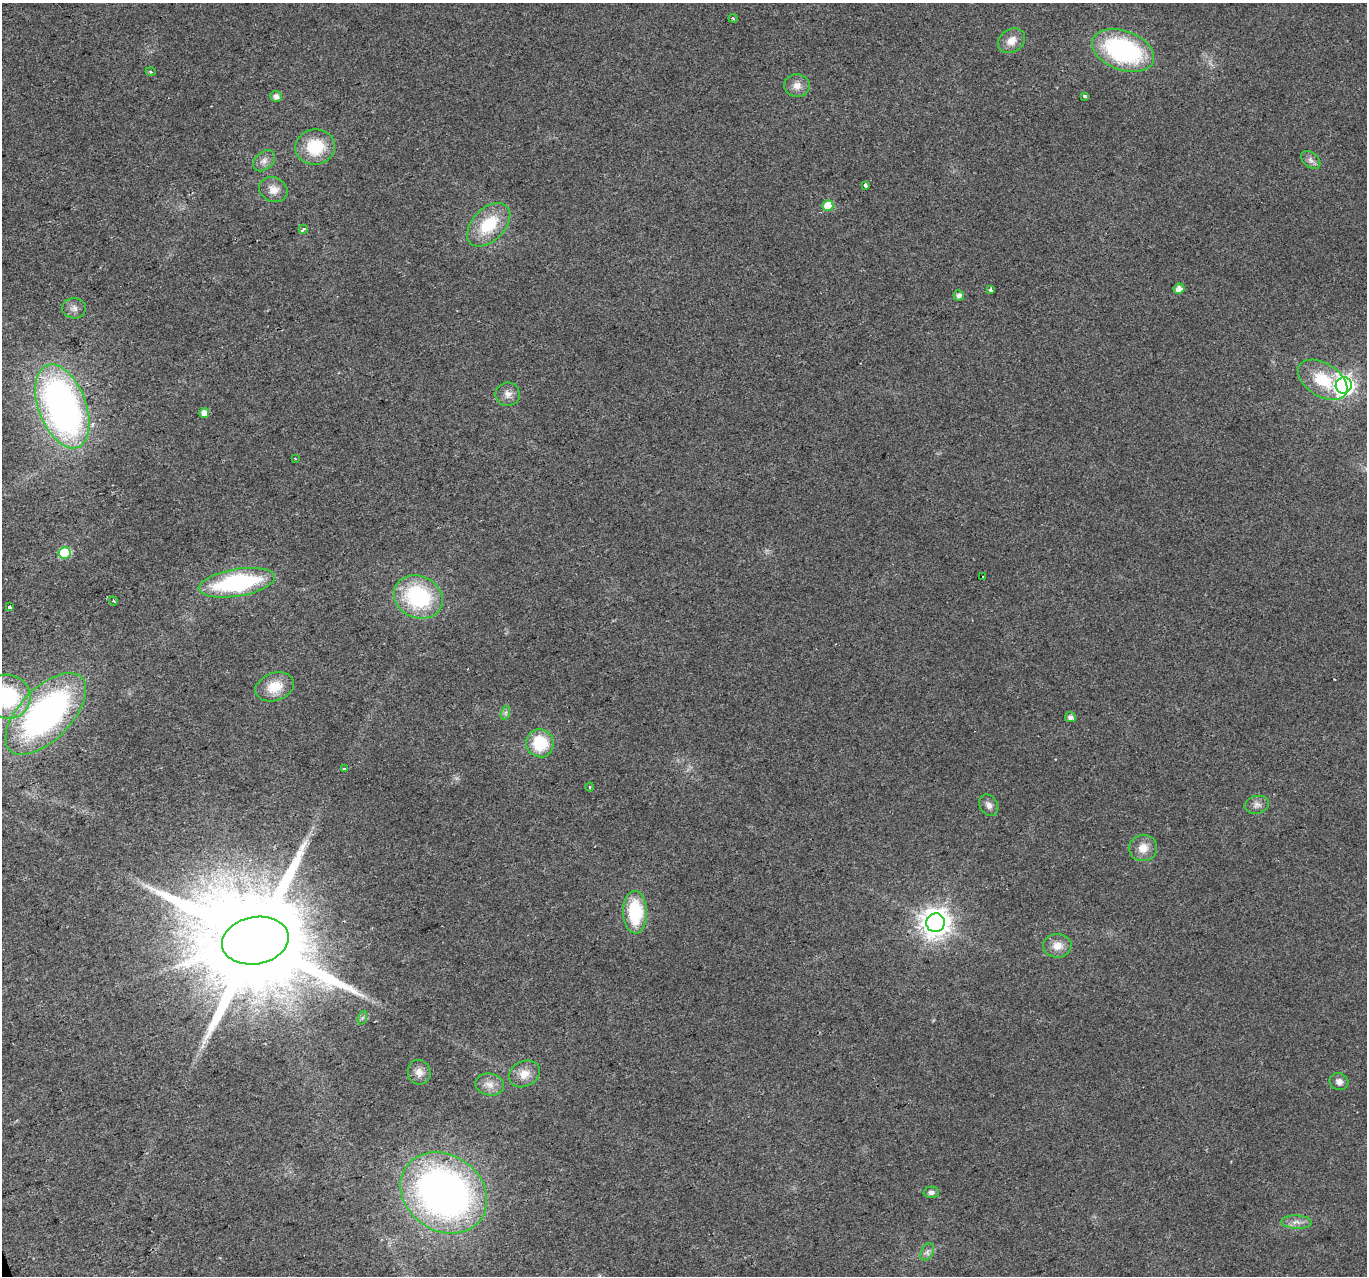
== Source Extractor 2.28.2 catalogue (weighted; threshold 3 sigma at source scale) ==
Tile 7 of 4 x 4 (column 3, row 2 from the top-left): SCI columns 2732-4096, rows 2675-3948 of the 5461 x 5294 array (HDU 1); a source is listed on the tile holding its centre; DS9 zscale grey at full resolution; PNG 1369 x 1278 px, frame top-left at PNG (2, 3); each listed source drawn as its Kron ellipse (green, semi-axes under 4 px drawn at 4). Shown black and unused: <1% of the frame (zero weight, under 2 of 3 exposures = <1% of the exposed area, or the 3 px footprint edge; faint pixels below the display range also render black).
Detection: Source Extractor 2.28.2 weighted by HDU 2 'WHT'; one run over the whole footprint, this tile lists its part. Background 0.0183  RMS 0.0061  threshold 0.0273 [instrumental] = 3 sigma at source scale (4.5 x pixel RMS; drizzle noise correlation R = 1.50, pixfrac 1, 0.0396/0.0396 arcsec/px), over >= 5 px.
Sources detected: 56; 1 cosmic-ray / hot-pixel residue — neither listed nor drawn; the other 55 listed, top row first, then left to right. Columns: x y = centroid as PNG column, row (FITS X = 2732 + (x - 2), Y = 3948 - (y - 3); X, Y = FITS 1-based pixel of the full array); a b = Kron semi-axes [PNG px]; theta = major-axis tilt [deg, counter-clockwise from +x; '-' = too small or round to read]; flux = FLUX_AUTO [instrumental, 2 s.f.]
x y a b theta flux
733 18 4 4 - 0.76
1011 41 14 11 33 6.6
1123 50 32 19 -20 87
151 72 5 3 - 0.83
797 86 13 11 -4 5.1
276 96 6 5 - 3.4
1084 96 3 3 - 3.5
315 147 20 17 9 25
1311 160 11 7 -40 2.7
264 161 12 8 43 3.6
865 185 4 3 - 5.3
273 189 14 12 -23 6.2
828 206 5 5 - 15
489 225 26 16 46 27
303 229 4 3 - 3
1179 289 5 5 - 4.3
990 290 3 3 - 3.8
959 295 5 5 - 2.8
74 308 12 10 -1 3.4
1323 380 27 16 -32 24
1344 385 8 8 - 350
508 394 12 11 - 4.3
62 406 44 23 -69 280
204 413 5 5 - 5.2
295 458 4 3 - 0.49
65 553 6 5 - 38
983 577 3 3 - 2.3
237 583 39 13 10 82
418 597 25 21 -25 60
113 601 5 3 - 0.71
9 607 3 3 - 8.8
275 687 20 14 18 14
7 697 23 22 - 54
505 713 7 4 71 1.3
46 714 51 26 46 180
1070 717 5 5 - 2.6
540 743 14 13 - 24
344 768 3 3 - 1.8
590 787 4 3 - 0.67
989 805 11 9 -55 3.4
1257 805 12 9 13 3.5
1143 848 14 13 - 7.7
635 912 21 12 -88 37
935 923 9 9 - 790
255 941 33 23 10 22000
1057 946 14 12 2 6.9
362 1018 7 4 71 1.2
419 1072 12 11 - 5
524 1074 16 12 27 7.3
1339 1082 9 8 - 3.3
490 1085 14 11 -12 5.5
931 1192 7 6 - 2.4
444 1193 46 38 -35 310
1296 1222 15 6 -2 3.9
927 1252 9 6 60 2.2
Isophote crosses this tile's border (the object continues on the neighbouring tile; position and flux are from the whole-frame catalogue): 1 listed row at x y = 7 697